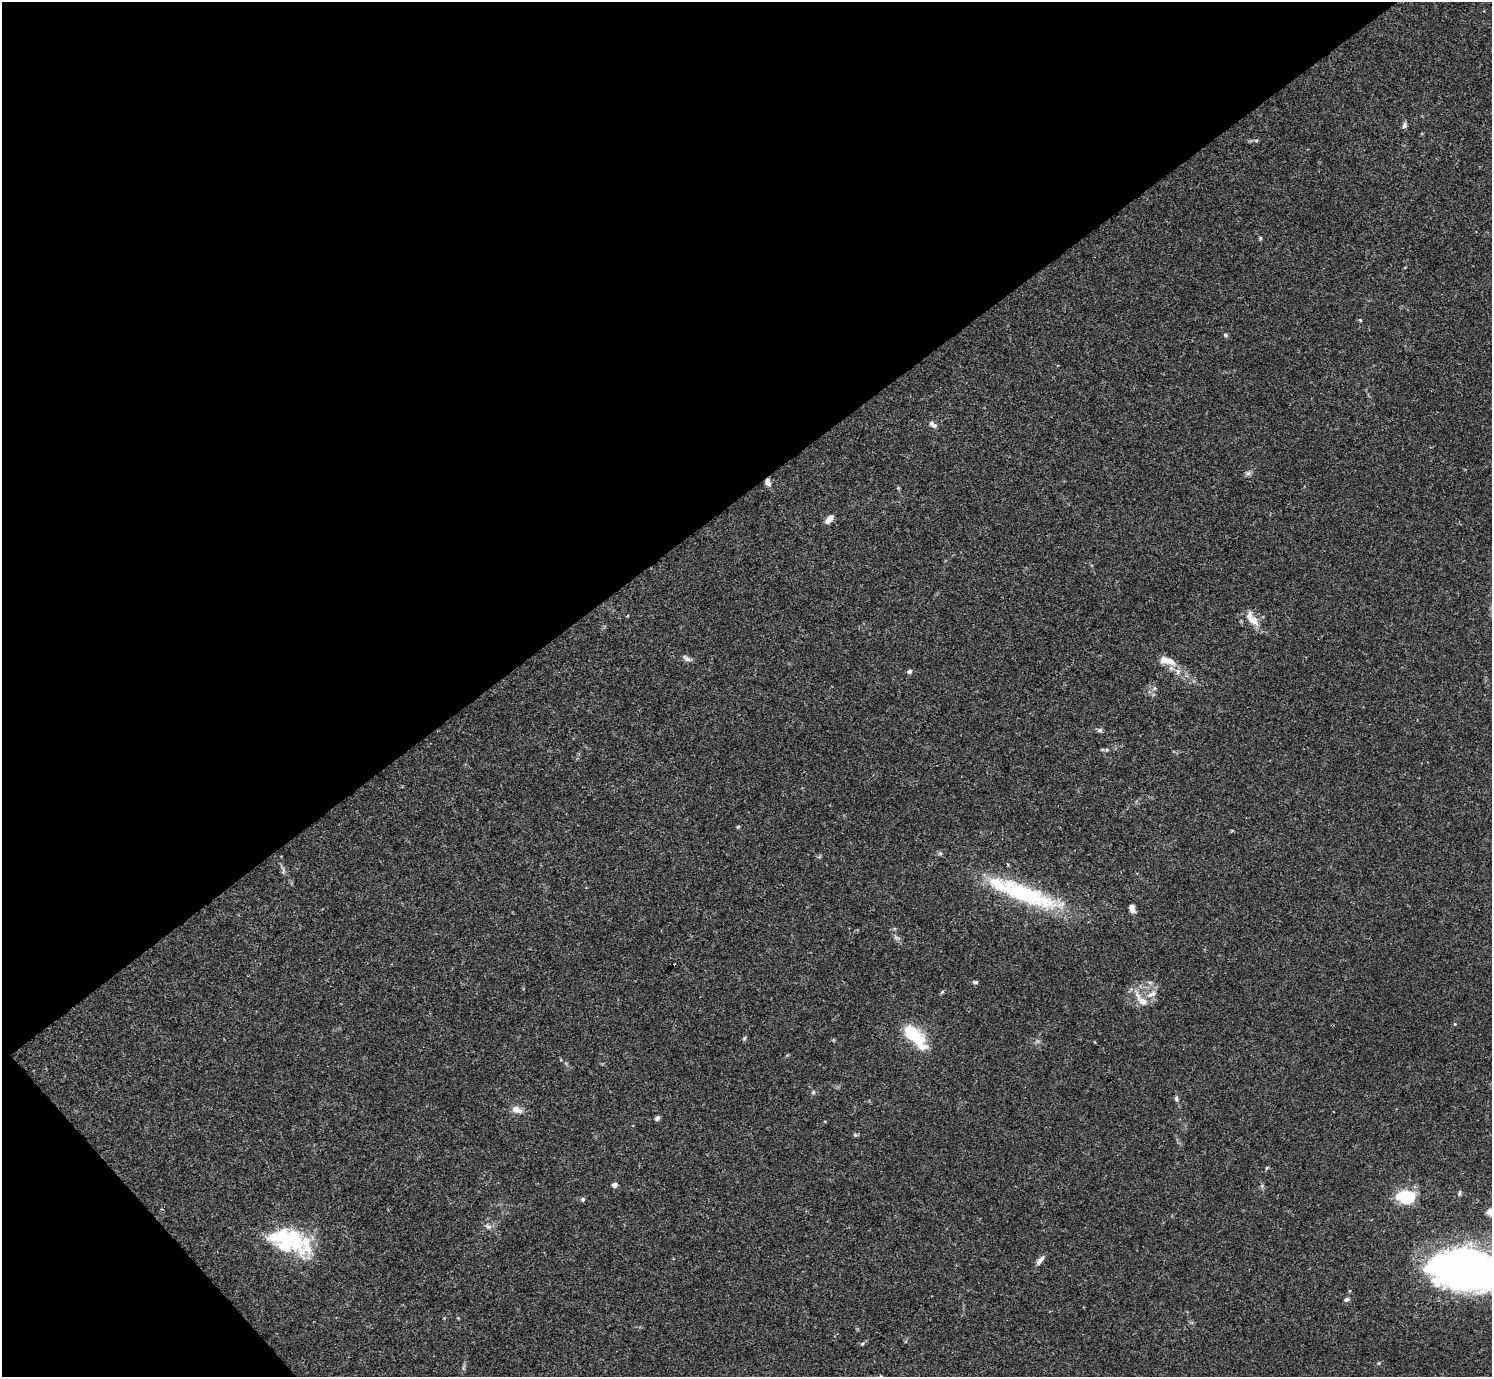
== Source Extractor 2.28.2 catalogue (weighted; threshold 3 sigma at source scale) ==
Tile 5 of 4 x 4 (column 1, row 2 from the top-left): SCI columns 1-1490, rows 2910-4284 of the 5962 x 5959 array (HDU 1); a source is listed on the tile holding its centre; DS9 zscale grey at full resolution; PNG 1494 x 1379 px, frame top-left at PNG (2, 2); no overlay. Shown black and unused: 38% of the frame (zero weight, under 3 of 4 exposures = <1% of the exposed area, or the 3 px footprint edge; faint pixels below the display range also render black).
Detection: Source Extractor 2.28.2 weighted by HDU 2 'WHT'; one run over the whole footprint, this tile lists its part. Background 0.0164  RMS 0.0022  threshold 0.00968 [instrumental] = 3 sigma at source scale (4.5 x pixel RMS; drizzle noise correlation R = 1.50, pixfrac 1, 0.05/0.05 arcsec/px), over >= 5 px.
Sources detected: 57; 4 inside a brighter object's white glare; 1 cosmic-ray / hot-pixel residue — not listed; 7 inside a brighter listed object's ellipse — not listed separately; the other 45 listed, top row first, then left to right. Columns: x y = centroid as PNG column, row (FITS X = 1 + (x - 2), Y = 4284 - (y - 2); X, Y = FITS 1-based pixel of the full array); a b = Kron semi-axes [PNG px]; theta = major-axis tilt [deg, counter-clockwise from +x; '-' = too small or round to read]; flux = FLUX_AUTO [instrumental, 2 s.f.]
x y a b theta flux
1404 125 8 6 74 0.58
1260 238 5 4 - 0.28
1360 320 5 3 - 0.22
1225 335 6 5 - 0.33
932 423 7 6 - 0.55
1248 473 7 4 19 0.5
768 482 10 6 -64 1.1
829 519 10 5 48 1.5
1253 620 15 9 -38 2.4
687 659 10 6 -34 0.73
1170 661 19 10 -36 2.2
909 671 5 5 - 0.63
1155 688 6 4 89 0.36
1100 730 6 5 - 0.48
1107 750 6 4 -18 0.29
738 827 4 4 - 0.32
283 871 11 3 86 0.37
1025 893 90 20 -22 23
1132 908 9 6 -69 1.2
975 982 6 4 0 0.45
942 992 6 4 45 0.29
1151 994 15 6 27 1.4
1142 1000 22 9 -46 2.8
911 1033 9 7 -35 12
744 1038 6 4 60 0.3
922 1047 15 8 11 1.8
813 1092 6 5 - 0.33
1176 1099 7 5 -87 0.4
516 1109 12 7 -21 1.7
657 1118 7 5 51 0.5
855 1135 5 5 - 0.31
1267 1168 6 3 46 0.23
614 1185 4 4 - 1.6
1262 1186 6 4 -72 0.35
1459 1193 7 4 73 0.37
583 1199 5 5 - 0.37
1408 1199 16 9 3 8.6
1491 1212 13 7 -11 2.7
488 1227 9 6 -37 0.65
295 1244 32 22 -87 8.1
1040 1260 15 5 48 0.93
1470 1268 66 36 -7 140
1346 1300 7 5 30 0.45
862 1344 5 4 - 0.25
1379 1363 5 4 - 0.29
Overlapping masked pixels (flux is a lower limit): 1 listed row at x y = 768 482
Isophote crosses this tile's border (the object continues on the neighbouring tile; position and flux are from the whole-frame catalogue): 2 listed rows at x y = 1491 1212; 1470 1268